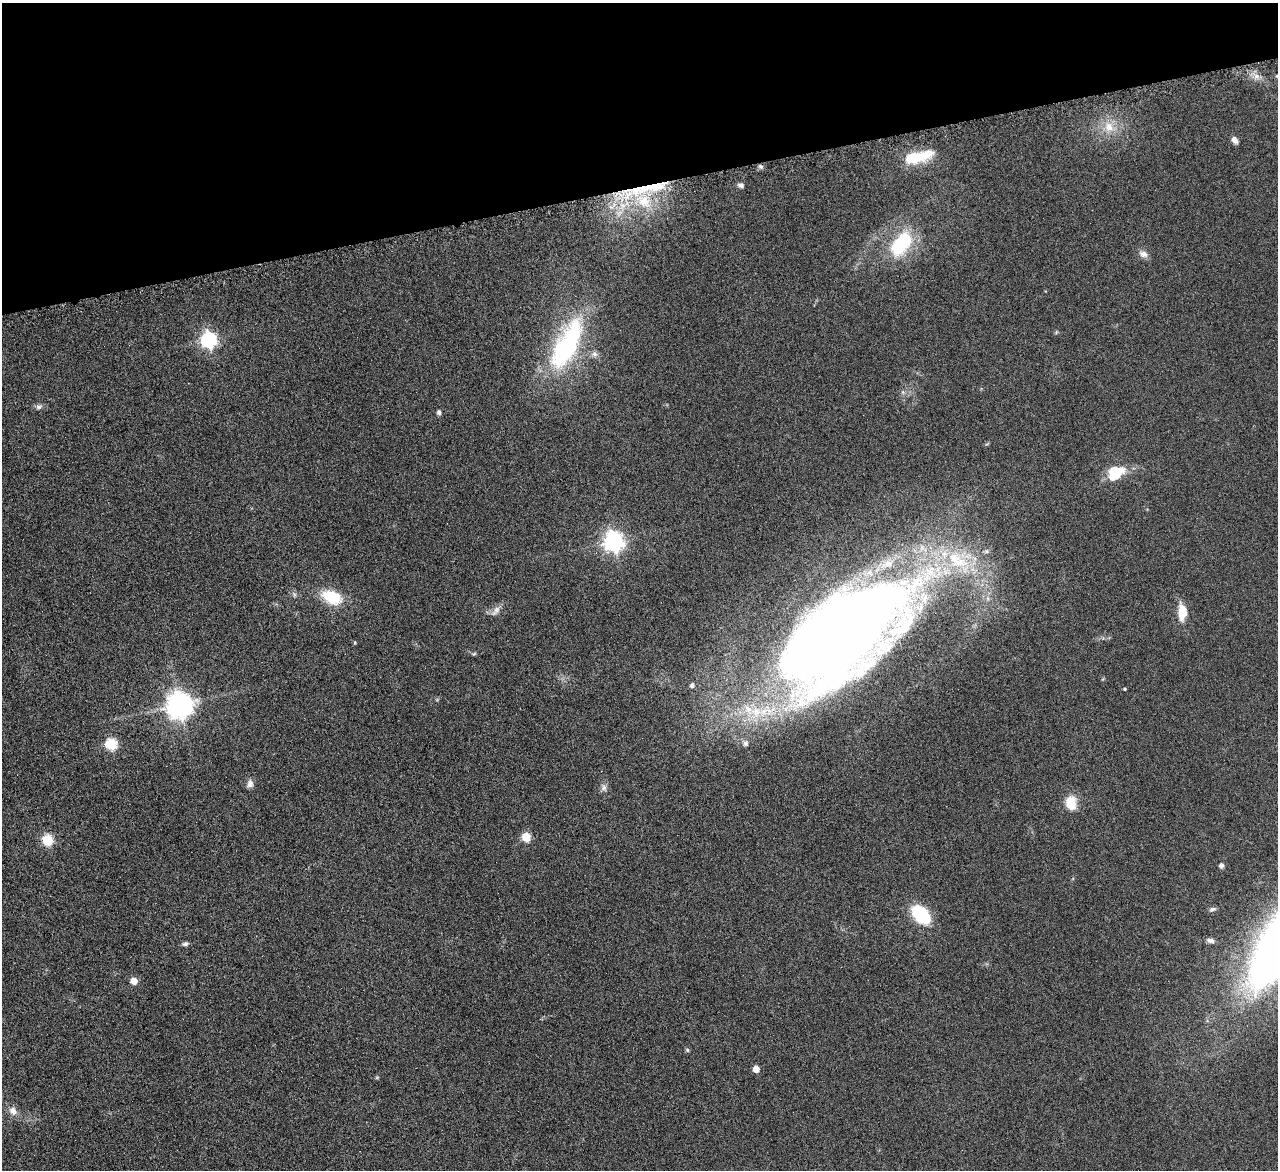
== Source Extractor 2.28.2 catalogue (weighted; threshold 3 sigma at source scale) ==
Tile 3 of 4 x 4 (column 3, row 1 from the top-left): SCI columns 2558-3833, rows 3775-4942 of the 5114 x 5096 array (HDU 1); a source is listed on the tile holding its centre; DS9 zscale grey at full resolution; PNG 1280 x 1172 px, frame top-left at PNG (2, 3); no overlay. Shown black and unused: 16% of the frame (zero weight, under 4 of 8 exposures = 1% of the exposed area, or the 3 px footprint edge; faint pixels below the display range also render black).
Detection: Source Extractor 2.28.2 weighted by HDU 2 'WHT'; one run over the whole footprint, this tile lists its part. Background 0.0891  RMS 0.0087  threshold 0.0355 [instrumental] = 3 sigma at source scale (4.09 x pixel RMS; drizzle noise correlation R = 1.36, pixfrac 0.8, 0.05/0.05 arcsec/px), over >= 5 px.
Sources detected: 45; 4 inside a brighter listed object's ellipse — not listed separately; the other 41 listed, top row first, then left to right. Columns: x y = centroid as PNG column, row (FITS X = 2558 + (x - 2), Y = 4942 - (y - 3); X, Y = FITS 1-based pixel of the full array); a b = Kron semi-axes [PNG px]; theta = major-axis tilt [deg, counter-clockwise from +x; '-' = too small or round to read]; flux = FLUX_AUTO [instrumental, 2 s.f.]
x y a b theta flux
1256 76 7 4 90 2.6
1277 76 5 4 - 0.96
1109 127 14 12 -57 12
1235 140 8 6 -56 3.8
917 157 33 11 15 31
761 166 7 4 -20 1.7
741 185 8 6 -14 2.7
635 190 39 18 23 61
901 244 31 18 52 50
1143 254 12 8 -21 4.6
209 340 7 6 - 220
567 346 68 25 63 110
594 354 9 6 -15 2.9
39 407 9 6 10 2.6
439 412 5 4 - 2.7
1116 470 26 11 -4 15
614 541 8 7 - 420
332 597 23 14 -23 29
496 611 17 7 51 4.6
1182 612 19 10 -87 15
844 636 142 67 39 1300
474 654 6 4 3 1.1
692 685 5 4 - 2.4
1125 689 3 3 - 0.99
180 705 8 8 - 910
746 743 8 7 - 2.6
111 744 6 6 - 74
250 783 11 8 89 3.7
604 788 9 8 - 3.1
1071 803 13 10 -84 19
526 837 5 5 - 32
47 840 6 5 - 61
1221 866 5 5 - 2.6
1212 909 9 6 15 2.1
921 914 18 11 -43 55
1210 940 10 6 -11 2.9
185 944 7 5 5 2.2
134 981 5 5 - 12
687 1050 5 4 - 1.3
756 1069 5 5 - 11
13 1111 12 9 -54 5.5
Overlapping masked pixels (flux is a lower limit): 1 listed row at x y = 635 190
Isophote crosses this tile's border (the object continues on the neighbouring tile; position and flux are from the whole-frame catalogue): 1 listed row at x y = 1277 76